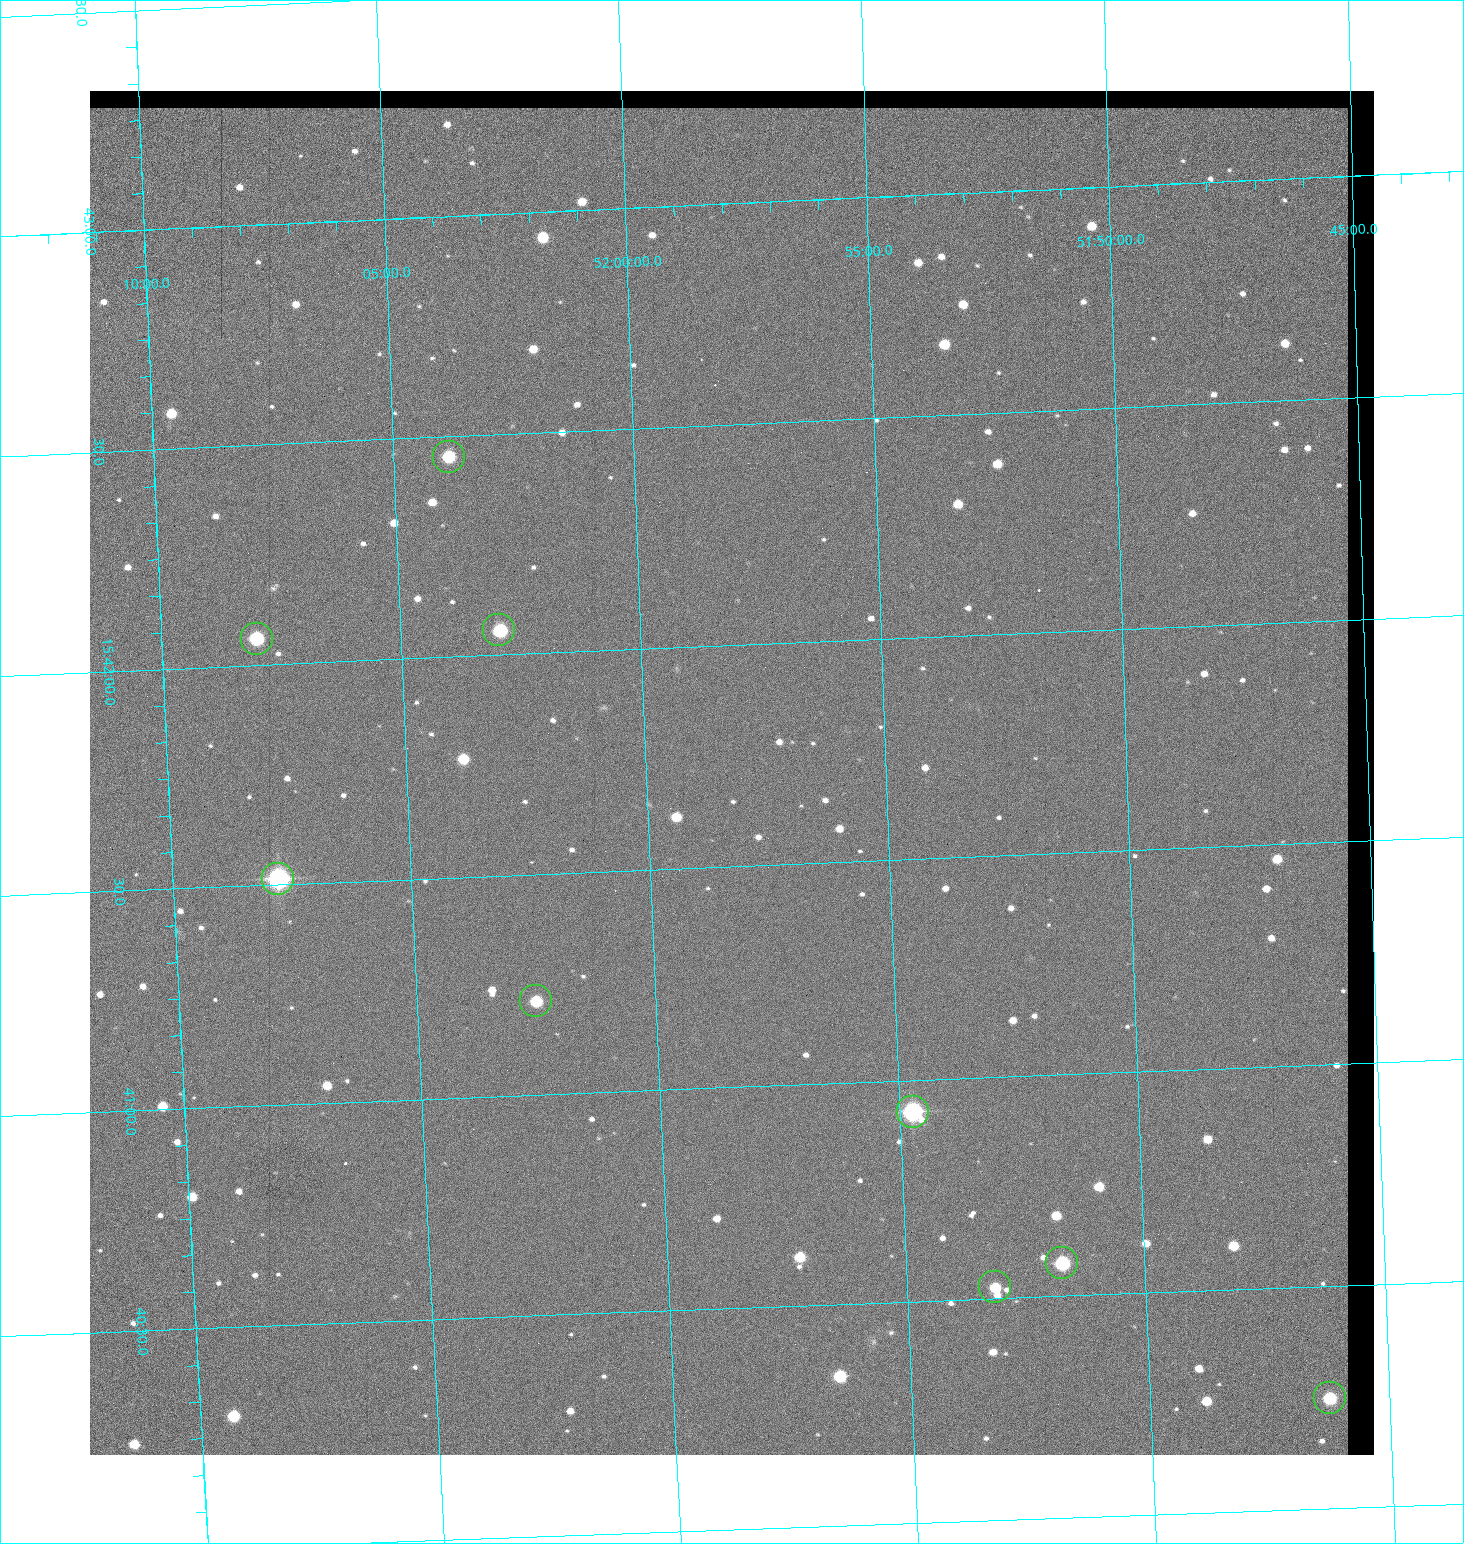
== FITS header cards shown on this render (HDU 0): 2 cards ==
NAXIS1  =                 1284 / length of data axis 1
NAXIS2  =                 1364 / length of data axis 2

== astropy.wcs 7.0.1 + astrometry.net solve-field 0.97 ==
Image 1284 x 1364 px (HDU 0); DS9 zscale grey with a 90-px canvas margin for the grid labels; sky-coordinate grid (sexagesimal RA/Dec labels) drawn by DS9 from the SOLVED WCS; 9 Tycho-2 reference stars matched to detected sources circled (green)
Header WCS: RA---TAN/DEC--TAN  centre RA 15:41:43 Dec +51:58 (235.43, +51.97 deg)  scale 1.26 arcsec/px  FOV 26.9' x 28.5'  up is +92 deg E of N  parity flipped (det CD > 0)
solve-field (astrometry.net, Tycho-2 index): VERIFIED the header's WCS against the Tycho-2 star catalogue (9 matches, 0 conflicts) and refined it, rather than solving blind
Solved WCS: RA---TAN-SIP/DEC--TAN-SIP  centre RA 15:41:43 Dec +51:58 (235.43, +51.97 deg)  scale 1.25 arcsec/px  FOV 26.8' x 28.5'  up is +92 deg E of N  parity flipped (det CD > 0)
The solver's refit moves the header's centre by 0.44 arcsec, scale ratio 0.9965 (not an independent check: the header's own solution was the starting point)
Tycho-2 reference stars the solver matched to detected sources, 9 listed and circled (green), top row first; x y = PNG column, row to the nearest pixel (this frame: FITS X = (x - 90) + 1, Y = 1364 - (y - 91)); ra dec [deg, ICRS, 3 dp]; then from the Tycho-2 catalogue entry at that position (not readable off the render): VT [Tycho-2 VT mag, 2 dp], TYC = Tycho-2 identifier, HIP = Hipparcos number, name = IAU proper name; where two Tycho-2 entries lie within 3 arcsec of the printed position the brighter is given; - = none
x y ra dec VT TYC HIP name
449 457 235.614 +52.064 11.61 3489-1132-1 - -
499 630 235.514 +52.049 11.19 3489-1407-1 - -
257 639 235.515 +52.133 11.12 3489-1380-1 - -
278 879 235.378 +52.130 9.31 3489-1322-1 76850 -
536 1001 235.303 +52.042 11.52 3489-958-1 - -
913 1112 235.232 +51.912 9.59 3489-824-1 - -
1062 1263 235.143 +51.862 10.97 3489-1016-1 - -
995 1287 235.131 +51.886 12.29 3489-908-1 - -
1330 1398 235.062 +51.771 11.53 3489-1453-1 - -